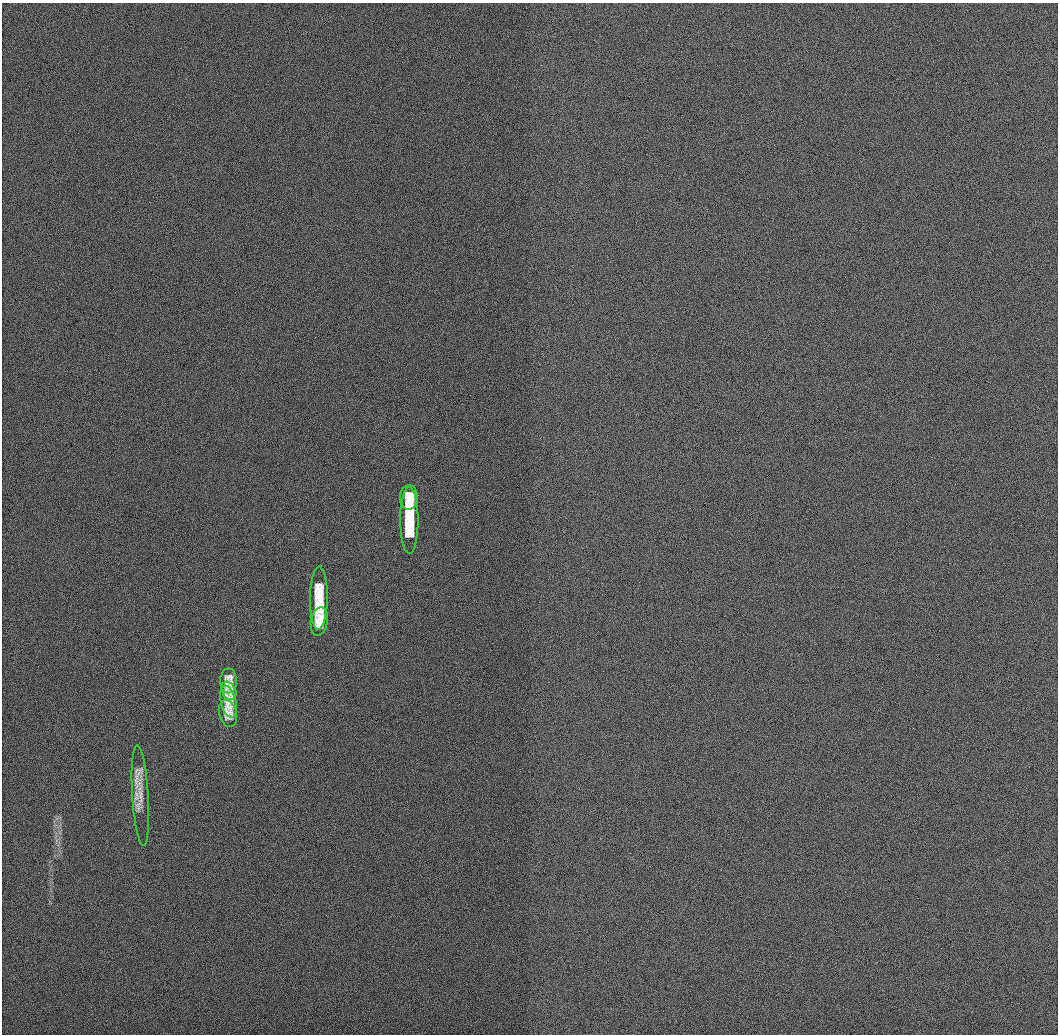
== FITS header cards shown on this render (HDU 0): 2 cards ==
NAXIS1  =                 1056 / Length of Axis 1 (Serial)
NAXIS2  =                 1032 / Length of Axis 2 (Parallel)

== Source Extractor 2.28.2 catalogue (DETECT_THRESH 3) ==
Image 1056 x 1032 px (HDU 0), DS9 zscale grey, 1 PNG px = 1 image px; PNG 1060 x 1036 px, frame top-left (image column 1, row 1032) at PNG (2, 3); each listed source drawn as its Kron ellipse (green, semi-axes under 4 px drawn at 4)
Background 503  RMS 3.1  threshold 9.28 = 3 sigma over >= 5 px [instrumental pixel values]
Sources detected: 9; all 9 listed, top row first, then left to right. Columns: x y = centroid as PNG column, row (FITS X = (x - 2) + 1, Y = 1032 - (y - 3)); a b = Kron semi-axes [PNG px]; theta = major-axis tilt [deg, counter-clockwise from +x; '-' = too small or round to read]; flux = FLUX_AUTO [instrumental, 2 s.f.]
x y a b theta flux
409 498 12 9 88 2400
409 520 33 9 -90 6700
319 598 31 8 89 5600
319 621 14 8 80 2500
228 681 12 8 -90 1800
229 691 9 7 -62 1200
228 702 16 7 -77 2100
228 713 13 8 -76 1600
140 796 50 8 -86 3100